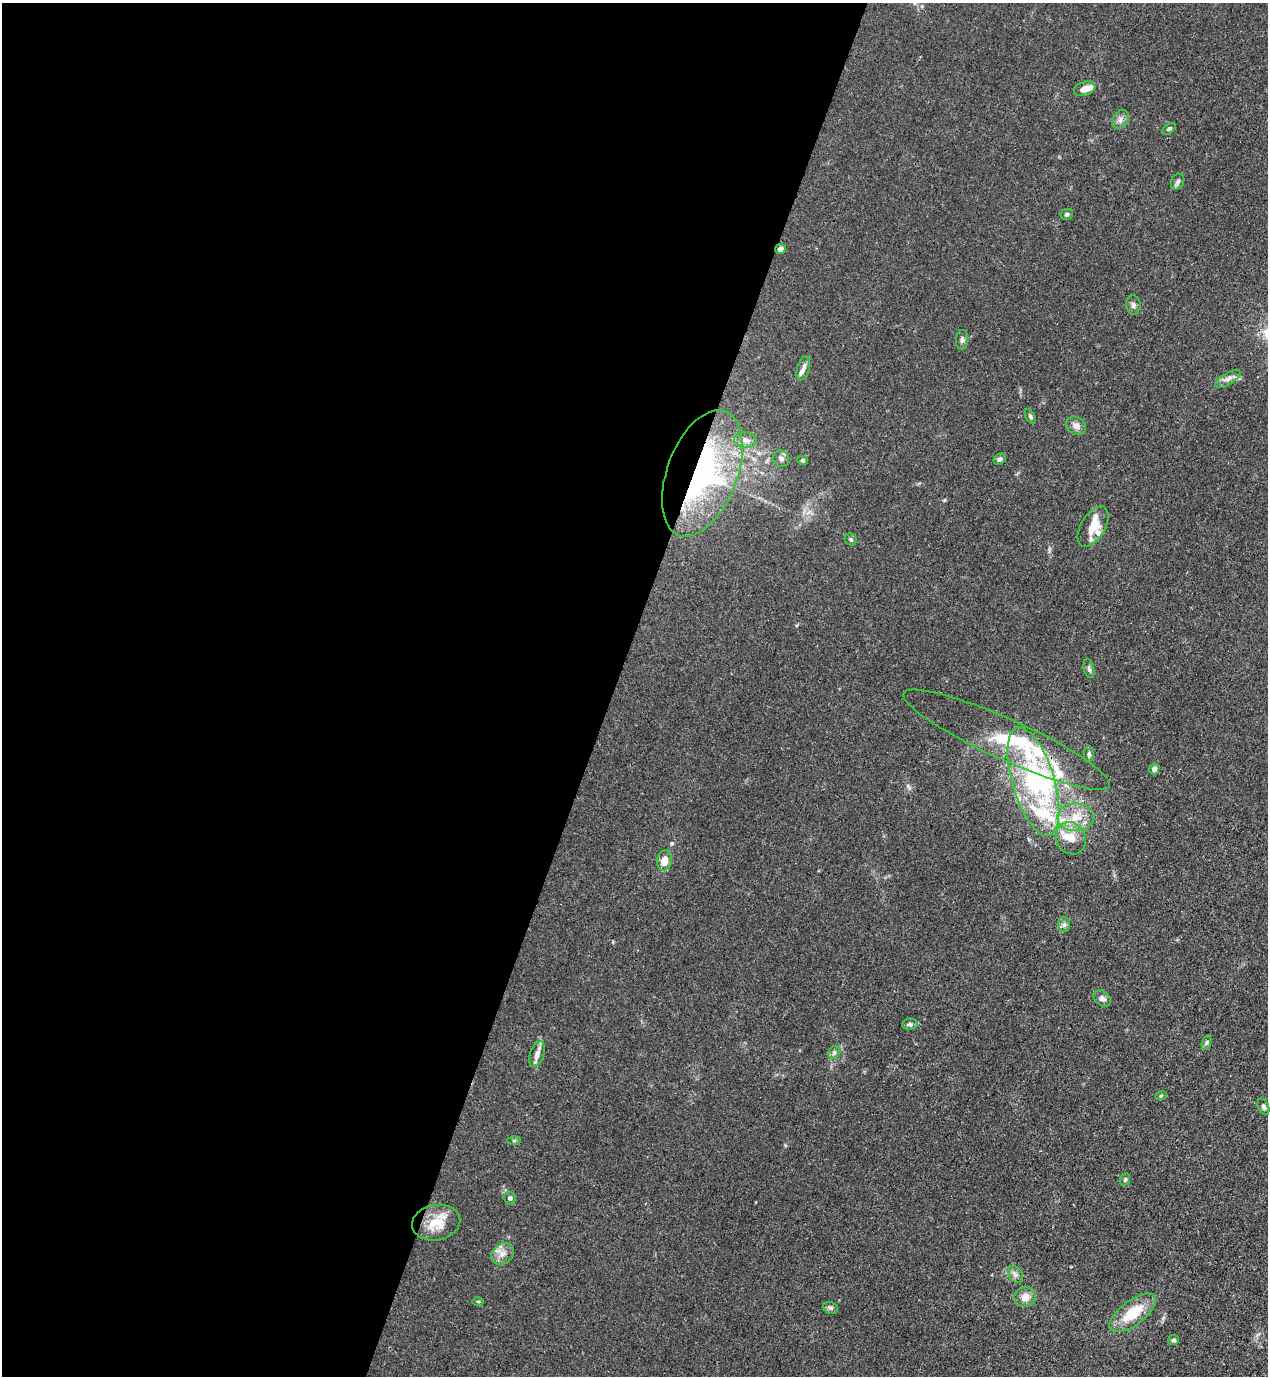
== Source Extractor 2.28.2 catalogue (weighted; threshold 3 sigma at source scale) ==
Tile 5 of 4 x 4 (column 1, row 2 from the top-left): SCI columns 353-1618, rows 2791-4164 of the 5638 x 5578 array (HDU 1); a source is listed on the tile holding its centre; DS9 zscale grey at full resolution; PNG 1270 x 1378 px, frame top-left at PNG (2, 3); each listed source drawn as its Kron ellipse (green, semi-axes under 4 px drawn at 4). Shown black and unused: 48% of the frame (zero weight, under 3 of 4 exposures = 7% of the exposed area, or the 3 px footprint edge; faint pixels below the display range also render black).
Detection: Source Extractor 2.28.2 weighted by HDU 2 'WHT'; one run over the whole footprint, this tile lists its part. Background 0.0148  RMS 0.0025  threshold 0.0113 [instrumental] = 3 sigma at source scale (4.5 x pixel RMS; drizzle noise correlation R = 1.50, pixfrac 1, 0.05/0.05 arcsec/px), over >= 5 px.
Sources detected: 61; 3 inside a brighter object's white glare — neither listed nor drawn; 12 inside a brighter listed object's ellipse — not listed separately; the other 46 listed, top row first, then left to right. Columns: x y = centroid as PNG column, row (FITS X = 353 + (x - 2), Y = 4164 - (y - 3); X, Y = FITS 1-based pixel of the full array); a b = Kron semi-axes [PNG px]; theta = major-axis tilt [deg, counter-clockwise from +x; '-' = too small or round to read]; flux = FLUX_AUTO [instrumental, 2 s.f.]
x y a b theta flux
1085 89 11 7 19 1.9
1120 120 10 7 59 1.1
1169 129 7 4 36 0.5
1178 182 8 6 63 0.64
1067 214 6 5 - 0.52
780 249 5 5 - 0.98
1133 305 9 7 -86 0.77
962 340 10 6 86 0.7
803 368 12 6 73 1.1
1228 379 14 5 31 1.1
1030 416 8 4 -61 0.49
1076 426 10 8 -32 1.3
745 440 11 7 -10 1.3
781 459 8 7 - 0.98
1000 459 6 5 - 0.74
802 460 6 4 2 0.34
702 473 66 35 69 61
1093 527 22 12 59 4.6
851 540 6 5 - 0.46
1089 669 9 5 -77 0.61
1007 740 113 20 -24 22
1089 754 8 5 89 0.52
1154 769 6 5 - 0.91
1033 782 56 21 -73 35
1075 817 18 14 0 4.8
1071 838 16 14 -61 3.6
664 861 10 7 79 2.7
1064 925 7 6 - 0.68
1102 998 10 7 -37 0.98
910 1024 8 5 9 0.59
1206 1043 8 3 71 0.43
834 1052 7 5 47 0.54
537 1054 13 7 70 1.5
1161 1096 6 4 20 0.32
1263 1107 8 5 -67 0.61
514 1141 6 4 1 0.35
1125 1179 6 5 - 0.43
510 1198 6 5 - 0.59
436 1223 24 17 10 5.8
503 1254 12 9 38 1.9
1016 1275 9 6 -55 0.86
1025 1297 11 10 - 2.3
478 1301 5 3 - 0.28
831 1308 7 5 -17 0.55
1133 1313 27 12 37 7.5
1173 1340 5 5 - 0.5
Overlapping masked pixels (flux is a lower limit): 2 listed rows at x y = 780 249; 702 473